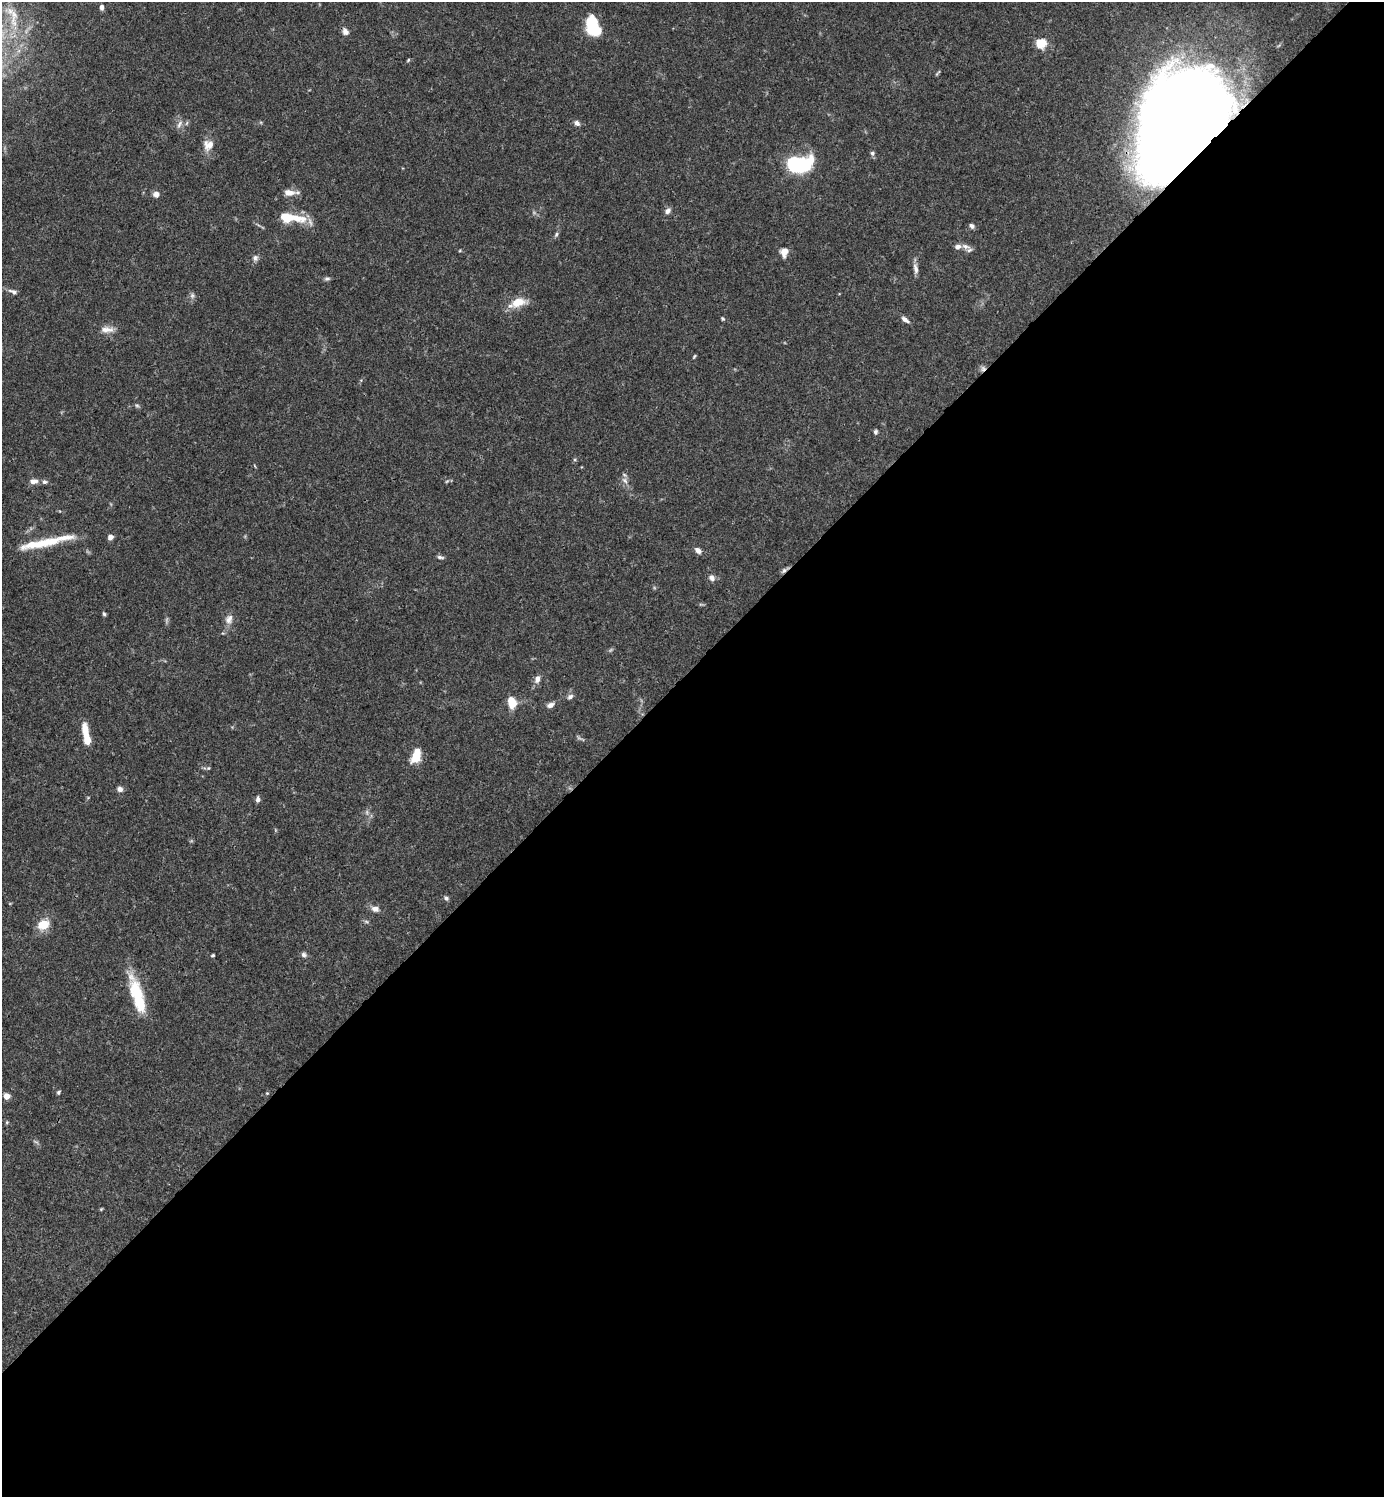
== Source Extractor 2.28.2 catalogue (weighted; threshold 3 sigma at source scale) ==
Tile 15 of 4 x 4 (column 3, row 4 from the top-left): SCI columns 3062-4443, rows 1-1495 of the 5982 x 5983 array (HDU 1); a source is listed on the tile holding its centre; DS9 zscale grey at full resolution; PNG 1386 x 1499 px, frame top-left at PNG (2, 2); no overlay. Shown black and unused: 55% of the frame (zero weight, under 3 of 4 exposures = <1% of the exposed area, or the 3 px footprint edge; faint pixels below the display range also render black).
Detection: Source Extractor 2.28.2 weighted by HDU 2 'WHT'; one run over the whole footprint, this tile lists its part. Background 0.0643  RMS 0.0032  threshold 0.0143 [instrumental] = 3 sigma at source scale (4.5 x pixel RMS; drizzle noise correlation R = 1.50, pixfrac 1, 0.05/0.05 arcsec/px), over >= 5 px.
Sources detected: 80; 5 too faint to see at this stretch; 3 inside a brighter object's white glare — not listed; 6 inside a brighter listed object's ellipse — not listed separately; the other 66 listed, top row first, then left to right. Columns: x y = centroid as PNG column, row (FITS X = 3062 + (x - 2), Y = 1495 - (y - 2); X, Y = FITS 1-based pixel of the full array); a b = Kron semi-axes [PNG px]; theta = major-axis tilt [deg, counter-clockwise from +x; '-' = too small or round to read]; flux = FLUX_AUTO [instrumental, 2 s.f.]
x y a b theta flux
102 7 6 4 89 1.1
14 15 44 10 89 8.1
592 23 18 10 85 13
345 31 10 8 -55 1.4
1041 43 5 5 - 22
408 60 5 4 - 0.4
938 73 10 2 45 0.39
1179 119 74 62 67 590
577 123 8 6 -35 1.2
179 124 13 6 66 1.5
208 145 15 13 67 3.5
872 153 6 6 - 0.68
798 164 16 10 4 48
289 192 15 8 -3 2.8
156 194 8 7 - 1.5
668 211 9 6 46 1.2
297 218 28 11 -11 7.3
972 226 6 5 - 1.1
556 234 8 5 63 0.65
965 246 14 7 -21 1.8
460 251 5 4 - 0.34
784 252 10 8 77 3
255 258 9 8 - 1.2
916 269 14 6 -78 1.6
327 278 8 6 9 0.73
13 292 13 6 -19 1.3
192 295 8 6 90 0.93
518 302 21 12 19 5.3
723 318 5 4 - 0.43
905 320 11 5 -37 1.3
107 330 18 8 0 2.8
694 356 6 3 62 0.38
983 368 8 6 77 1
137 405 6 4 -2 0.54
876 432 7 5 78 0.67
625 480 10 6 -46 1.4
34 481 9 6 3 2.2
44 482 8 6 -12 0.99
110 537 6 5 - 1.4
50 541 38 11 11 9
698 550 8 6 -41 1.6
440 557 9 4 -9 0.75
784 570 11 5 37 0.93
712 578 9 7 -46 1.4
104 614 5 4 - 0.52
229 619 14 10 73 2.3
537 679 10 7 72 1.8
570 697 8 6 25 1
512 702 10 7 -72 6.9
550 705 10 6 23 1.4
85 731 19 7 -83 5.2
416 756 16 9 71 6.5
208 768 5 5 - 0.43
120 789 7 6 - 1.3
258 799 7 5 85 1.1
446 898 6 5 - 0.83
375 909 11 8 -12 1.7
43 925 12 10 24 5.8
213 955 5 3 - 0.41
304 955 7 6 - 0.9
136 993 43 15 -72 14
58 1092 5 4 - 0.52
267 1093 4 4 - 0.31
6 1096 5 4 - 5
7 1122 5 5 - 0.38
101 1209 5 3 - 0.31
Overlapping masked pixels (flux is a lower limit): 3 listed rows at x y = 1179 119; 983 368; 784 570